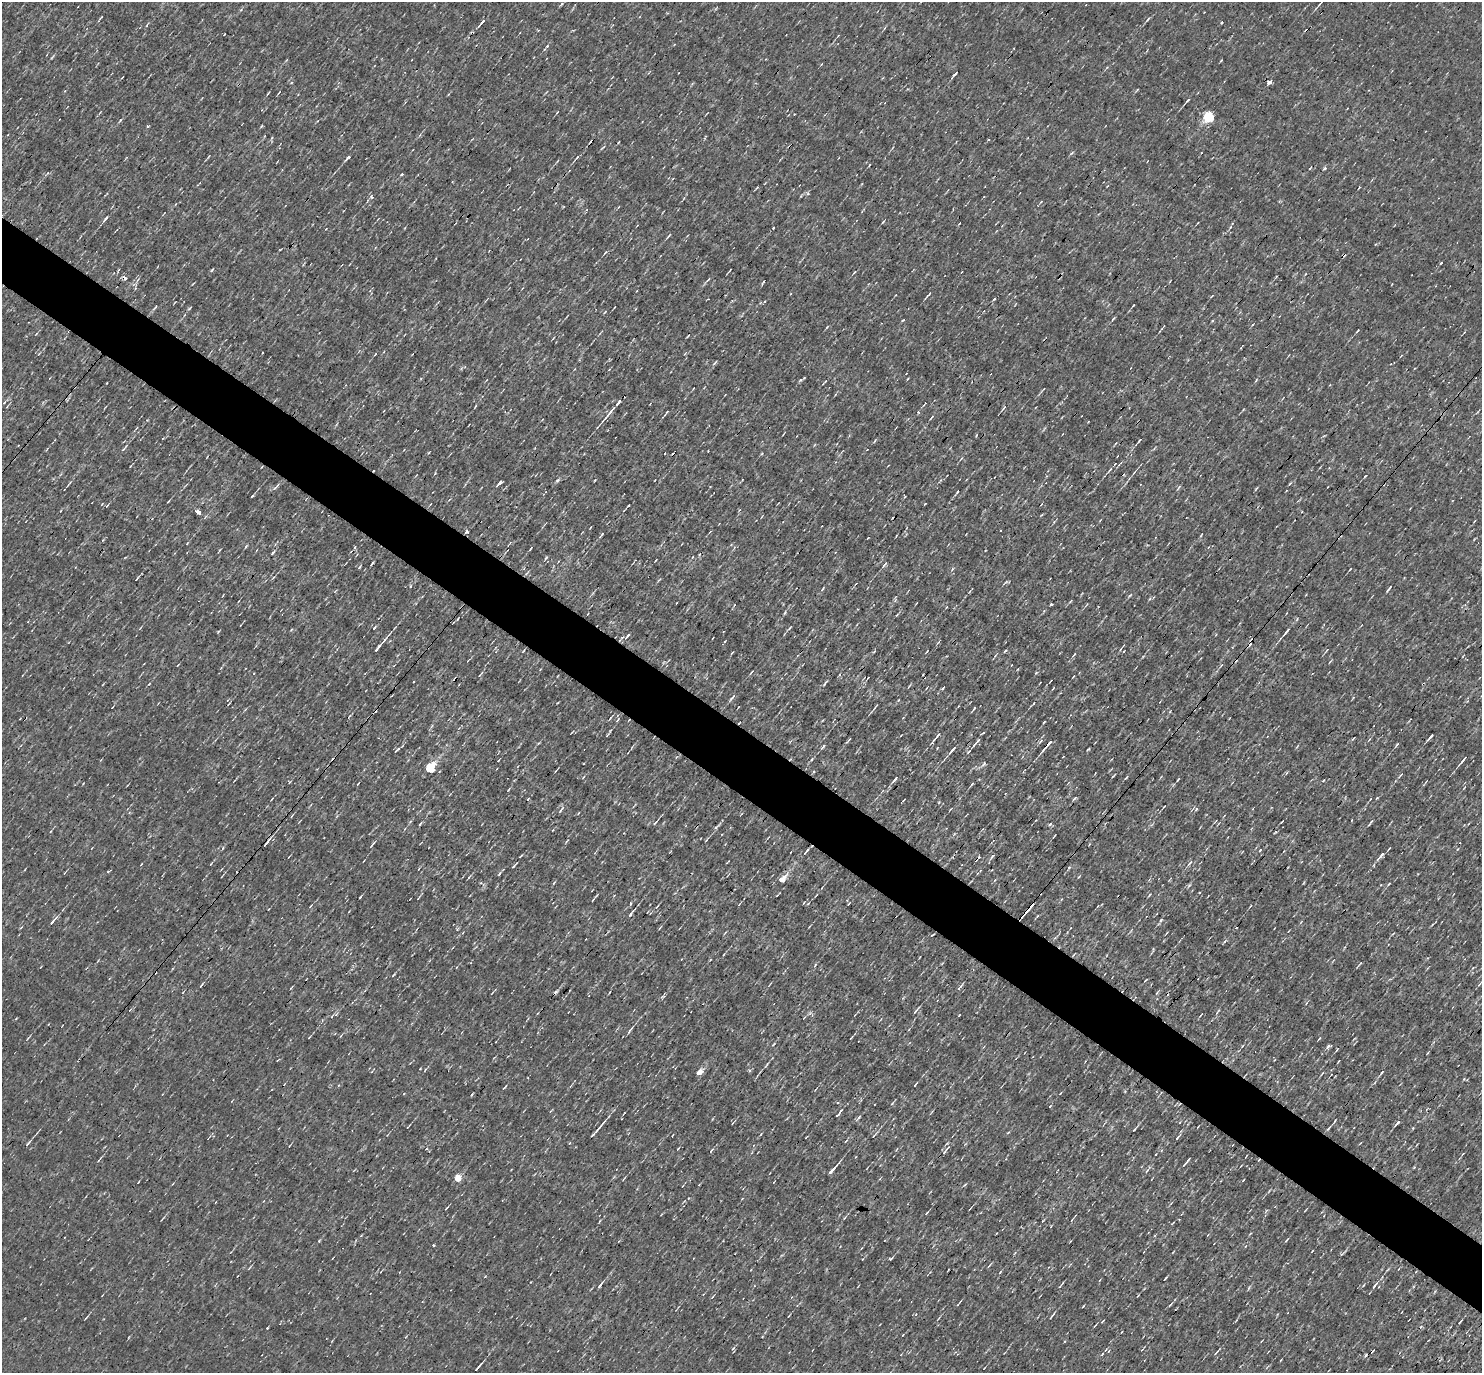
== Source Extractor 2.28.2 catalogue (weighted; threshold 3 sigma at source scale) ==
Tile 6 of 4 x 4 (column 2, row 2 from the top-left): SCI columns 1481-2960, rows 2891-4261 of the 5920 x 5922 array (HDU 1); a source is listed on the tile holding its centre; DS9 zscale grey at full resolution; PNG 1484 x 1375 px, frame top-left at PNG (2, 2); no overlay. Shown black and unused: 5% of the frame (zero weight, under 3 of 4 exposures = <1% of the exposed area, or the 3 px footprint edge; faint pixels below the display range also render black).
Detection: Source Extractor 2.28.2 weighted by HDU 2 'WHT'; one run over the whole footprint, this tile lists its part. Background 0.00285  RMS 0.048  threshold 0.216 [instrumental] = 3 sigma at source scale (4.5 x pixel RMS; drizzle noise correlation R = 1.50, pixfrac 1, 0.05/0.05 arcsec/px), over >= 5 px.
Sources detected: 266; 10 cosmic-ray / hot-pixel residue — not listed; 3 inside a brighter listed object's ellipse — not listed separately; the other 253 listed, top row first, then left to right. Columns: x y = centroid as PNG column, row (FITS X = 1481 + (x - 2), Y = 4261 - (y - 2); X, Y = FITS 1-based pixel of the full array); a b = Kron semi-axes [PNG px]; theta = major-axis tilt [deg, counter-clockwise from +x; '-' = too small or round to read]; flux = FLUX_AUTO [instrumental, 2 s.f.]
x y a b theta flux
561 4 5 3 - 5
1319 4 15 2 48 9
101 17 6 3 52 4.1
1148 19 8 3 46 7.9
482 22 13 3 51 17
538 30 3 2 - 8.2
1221 61 4 3 - 3.4
955 74 6 2 42 7.7
122 77 4 2 - 3.1
1270 82 3 3 - 340
1137 90 4 2 - 4.2
279 92 5 3 - 4
1187 100 7 3 48 7.9
1209 116 6 5 - 420
147 126 3 3 - 76
603 147 8 3 40 5.5
208 157 5 3 - 4
347 158 8 3 49 11
869 165 4 2 - 3.4
1324 168 5 4 - 11
402 174 4 3 - 5.3
371 197 6 5 - 9.2
105 219 10 3 48 10
883 222 5 3 - 4.7
773 228 2 2 - 4.5
669 235 7 3 49 6
605 252 6 3 49 5.5
1441 263 4 2 - 4.9
212 270 5 4 - 5.5
730 270 3 2 - 3.6
124 277 4 3 - 30
708 280 7 3 44 6.6
929 294 5 3 - 5.7
1212 296 5 2 - 4.2
1133 305 3 2 - 3.6
155 308 10 3 45 7.3
189 308 6 3 34 5.4
1113 318 6 2 44 6.1
903 320 4 3 - 4.3
1212 321 4 3 - 4.6
1357 331 4 2 - 4.8
36 334 6 3 45 4.6
262 353 2 2 - 4
375 354 5 2 - 4.3
715 363 9 2 46 6.2
107 383 2 2 - 4.7
475 407 7 2 56 4.9
1004 408 7 3 49 7.6
610 412 23 4 50 32
666 413 10 2 55 6
976 435 4 2 - 4.2
1139 441 6 3 54 5.7
124 449 9 3 44 8.9
761 454 4 3 - 4.8
1115 464 4 3 - 6.2
1110 469 7 3 55 6.9
1365 476 3 2 - 3.5
557 480 6 5 - 8.2
595 480 3 2 - 3.5
500 483 6 3 43 12
275 487 15 4 45 12
1179 487 8 3 50 6.7
1256 489 7 2 45 4
957 492 5 3 - 4.5
252 496 4 2 - 5.7
168 501 4 2 - 4.2
102 504 4 2 - 3
925 504 3 2 - 4.2
198 512 5 3 - 83
1041 515 4 3 - 4.1
591 527 3 2 - 3.9
466 532 4 3 - 8.6
602 535 8 3 52 6.7
1201 535 5 2 - 3.9
868 538 3 2 - 3.1
246 546 6 3 46 5.1
531 549 4 2 - 4.3
272 553 7 3 39 8.4
692 557 4 2 - 2.9
655 560 3 2 - 4.1
885 564 9 4 51 11
359 567 6 3 70 6
952 569 6 3 71 5.7
1350 569 4 2 - 3.7
137 578 8 2 51 5.7
1007 582 9 3 -11 5.8
410 586 4 3 - 5.1
823 588 6 3 59 4.8
1387 590 5 2 - 4.8
1130 595 6 3 44 6.1
676 603 2 2 - 3.2
1051 604 3 3 - 12
785 612 6 3 71 5.6
140 628 5 3 - 3.7
374 628 4 3 - 7.2
789 628 6 3 42 5.6
1287 631 9 3 51 16
627 636 8 3 49 8.2
385 640 11 3 51 14
378 648 9 3 51 22
1121 648 10 2 52 6.4
1005 651 5 3 - 5.3
926 652 4 2 - 3.6
732 653 6 2 45 3.9
1074 654 5 3 - 4.7
1221 665 6 3 53 4.9
1036 673 5 4 - 5
480 674 10 3 51 6.2
1074 676 3 3 - 4.1
868 678 3 2 - 3.1
413 682 3 2 - 4.3
149 684 4 2 - 3.1
943 688 5 2 - 10
732 697 10 4 47 14
875 707 9 2 55 6.7
974 709 5 2 - 5.7
1170 711 4 3 - 4
349 716 5 3 - 4.7
1044 722 4 2 - 4.7
739 723 3 2 - 3.8
608 734 7 3 55 6.4
901 735 3 2 - 3.1
937 736 14 3 50 14
1430 737 8 2 49 14
1041 741 6 4 44 8.6
847 742 6 3 42 6.3
976 742 18 4 50 23
1048 744 12 3 51 40
1397 744 7 3 50 6.4
823 746 7 4 49 8.6
397 749 9 2 39 6.6
953 749 11 3 49 21
812 759 5 3 - 4.7
1463 760 12 3 50 16
430 768 6 5 - 330
1114 775 5 2 - 4.1
1400 776 8 2 41 6.1
1126 777 8 2 50 5.4
895 779 8 3 50 15
1178 779 5 2 - 4.8
972 784 5 3 - 7.1
1464 788 5 3 - 4.6
508 790 4 2 - 3.9
1075 798 6 3 38 8.6
1377 798 3 3 - 4.3
272 799 5 2 - 3.6
1370 799 3 2 - 3.8
1164 806 4 2 - 3.4
561 809 12 3 54 9.2
578 813 4 2 - 3.1
655 823 5 3 - 5.8
1370 823 10 2 53 6.7
420 824 6 3 52 6.8
1050 824 5 3 - 6.4
716 827 12 3 39 11
1054 836 3 2 - 4
706 840 4 3 - 5
267 842 17 3 51 21
372 845 11 3 51 7.5
223 848 5 3 - 4.2
806 851 10 3 53 11
1381 856 17 4 49 23
992 857 11 2 51 7.2
728 862 5 2 - 3.3
1190 863 9 4 49 11
141 864 4 2 - 2.9
514 865 7 2 46 6
1069 867 4 4 - 6.4
1079 876 5 3 - 3.8
469 877 5 4 - 5.2
782 879 8 5 45 64
995 880 5 3 - 4.6
1389 884 4 3 - 4.8
1149 895 5 3 - 4
593 900 5 2 - 4.3
808 904 5 3 - 4.6
849 904 5 3 - 4.1
1030 907 17 3 50 62
630 915 6 3 47 9.3
1161 920 6 4 47 6.8
53 921 12 3 48 18
1301 922 5 3 - 4.3
660 928 7 2 50 4.4
463 933 4 3 - 6
932 935 5 2 - 4.1
1074 954 5 2 - 3.8
815 965 6 3 48 5.5
393 975 5 3 - 4.9
1480 983 14 3 49 10
201 985 6 3 62 6.8
959 988 9 3 50 9.1
1157 992 9 2 50 6.2
492 993 6 3 45 4.1
662 997 8 3 19 6.9
916 1011 8 2 51 9.7
1217 1011 10 3 54 7
336 1014 6 5 - 10
959 1015 3 2 - 3.6
630 1030 14 3 54 11
309 1037 3 2 - 3.7
1319 1039 5 2 - 4.1
1242 1046 4 3 - 4.4
1328 1046 7 4 39 11
1337 1049 6 3 55 4.9
1339 1061 3 2 - 3.4
425 1070 6 3 54 5.3
699 1072 6 4 38 46
1382 1072 7 3 50 6.2
1322 1073 6 2 55 5.1
915 1085 5 2 - 5.7
504 1087 8 2 48 5.3
404 1094 3 3 - 4.2
892 1103 5 3 - 4.7
1050 1106 3 2 - 3.9
839 1113 14 3 52 11
859 1118 10 3 52 8.8
1335 1121 4 2 - 5.1
1397 1123 10 3 52 12
407 1127 4 2 - 3.7
1134 1130 4 2 - 4.9
596 1131 27 2 51 28
874 1135 7 3 43 6.8
1177 1138 7 3 50 7.5
28 1143 7 3 52 12
569 1143 5 3 - 4.3
678 1148 4 2 - 3.4
945 1151 14 4 53 15
1188 1160 9 3 48 8.9
832 1170 11 3 49 31
457 1178 5 5 - 76
774 1182 3 2 - 2.7
447 1208 5 2 - 4.4
162 1219 7 2 47 4.7
1287 1240 6 2 43 5.1
1312 1251 3 2 - 2.9
891 1259 5 3 - 6
989 1266 7 2 50 5.4
1000 1272 5 3 - 4.3
1165 1278 5 2 - 5.1
600 1285 9 3 54 12
1060 1286 8 3 45 5.3
1374 1286 10 3 53 19
958 1303 7 2 52 5.9
1170 1305 6 3 52 5.7
1083 1306 3 2 - 3.6
1052 1316 11 2 50 7.3
938 1319 6 2 46 4.2
1103 1321 4 2 - 3.9
1460 1322 5 2 - 4.8
733 1348 7 5 31 7
1217 1352 8 2 48 7.7
1102 1354 5 3 - 5.7
478 1367 10 2 49 14
Overlapping masked pixels (flux is a lower limit): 7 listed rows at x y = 124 277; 739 723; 1048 744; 953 749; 267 842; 1030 907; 1074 954
Isophote crosses this tile's border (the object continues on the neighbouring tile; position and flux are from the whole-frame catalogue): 2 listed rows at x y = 1319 4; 1480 983
Unlisted compact peaks at least as high as the median listed source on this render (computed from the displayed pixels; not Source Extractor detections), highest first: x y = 800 380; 1088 749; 994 299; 984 764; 267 1328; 120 120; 547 46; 1196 809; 824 684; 1260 850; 1189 885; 1221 23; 319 1241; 763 282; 218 632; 546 557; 372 563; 808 193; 1071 153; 499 874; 435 473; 628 506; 918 412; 1414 1167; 725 641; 485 1276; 457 929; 1256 380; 939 802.